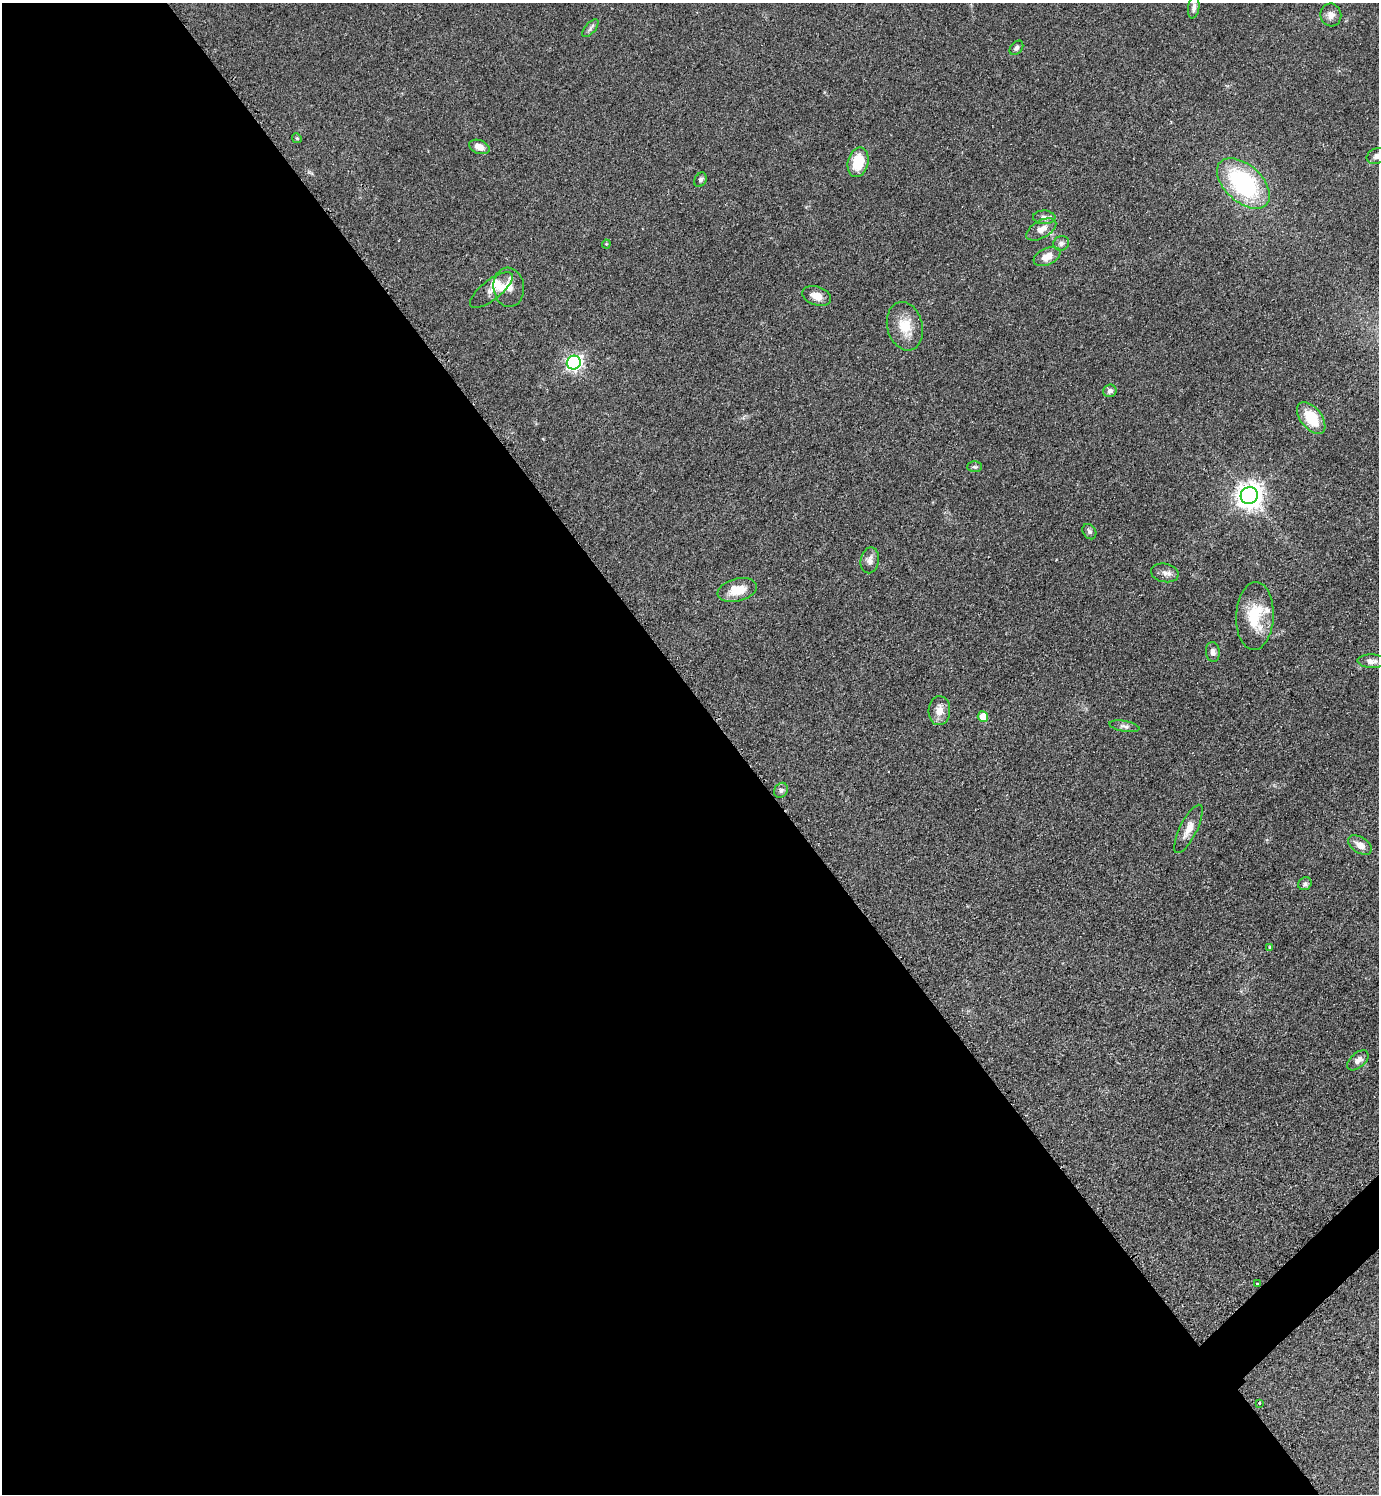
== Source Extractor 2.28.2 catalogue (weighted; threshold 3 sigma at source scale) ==
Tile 9 of 4 x 4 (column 1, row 3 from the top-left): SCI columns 313-1689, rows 1499-2990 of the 5988 x 5990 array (HDU 1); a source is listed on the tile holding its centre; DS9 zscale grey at full resolution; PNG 1381 x 1496 px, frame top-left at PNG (2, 3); each listed source drawn as its Kron ellipse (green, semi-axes under 4 px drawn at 4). Shown black and unused: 54% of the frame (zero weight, under 2 of 3 exposures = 1% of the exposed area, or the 3 px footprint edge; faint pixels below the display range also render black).
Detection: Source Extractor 2.28.2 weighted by HDU 2 'WHT'; one run over the whole footprint, this tile lists its part. Background 0.0801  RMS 0.0074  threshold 0.0331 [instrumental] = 3 sigma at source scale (4.5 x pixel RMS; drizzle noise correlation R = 1.50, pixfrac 1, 0.05/0.05 arcsec/px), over >= 5 px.
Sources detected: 46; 4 inside a brighter listed object's ellipse — not listed separately; the other 42 listed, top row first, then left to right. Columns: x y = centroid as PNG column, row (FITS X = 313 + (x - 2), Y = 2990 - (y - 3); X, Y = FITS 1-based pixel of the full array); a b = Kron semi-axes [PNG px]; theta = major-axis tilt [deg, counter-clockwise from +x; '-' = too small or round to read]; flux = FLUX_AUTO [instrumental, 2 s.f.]
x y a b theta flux
1194 7 11 5 81 2.8
1331 15 11 10 - 4.3
590 28 11 5 50 2
1016 48 8 5 49 2
297 138 5 4 - 0.85
479 147 10 6 -20 5.6
1377 156 10 7 22 3.5
858 162 15 10 76 20
700 180 7 5 59 1.7
1243 183 31 18 -42 86
1044 217 11 7 -2 3.2
1041 229 16 8 30 6.8
1061 243 8 7 - 2.5
606 244 4 4 - 0.73
1047 257 14 8 24 7.6
509 287 20 15 -84 9.8
491 290 26 10 38 6.6
817 296 15 9 -19 7.3
905 326 25 17 -75 16
574 363 7 6 - 200
1110 391 7 6 - 2.7
1311 418 18 10 -51 21
975 467 7 5 -1 1.4
1249 495 8 8 - 750
1089 532 8 6 -56 2
870 560 13 9 78 4.1
1165 573 14 9 -11 4
737 590 20 11 13 14
1255 616 34 19 87 28
1213 652 10 7 -83 3.4
1372 661 14 6 -2 3.7
939 711 14 11 87 7.1
983 717 5 5 - 13
1124 726 15 5 -10 2.6
781 790 8 6 57 2.1
1188 829 26 8 64 8.4
1360 845 13 8 -32 5.8
1305 884 7 6 - 1.7
1270 947 4 3 - 0.98
1358 1060 12 7 42 4.3
1258 1284 3 3 - 1.4
1259 1403 3 3 - 0.8
Overlapping masked pixels (flux is a lower limit): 1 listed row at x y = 1258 1284
Isophote crosses this tile's border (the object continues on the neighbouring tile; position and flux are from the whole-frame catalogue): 1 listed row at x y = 1377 156